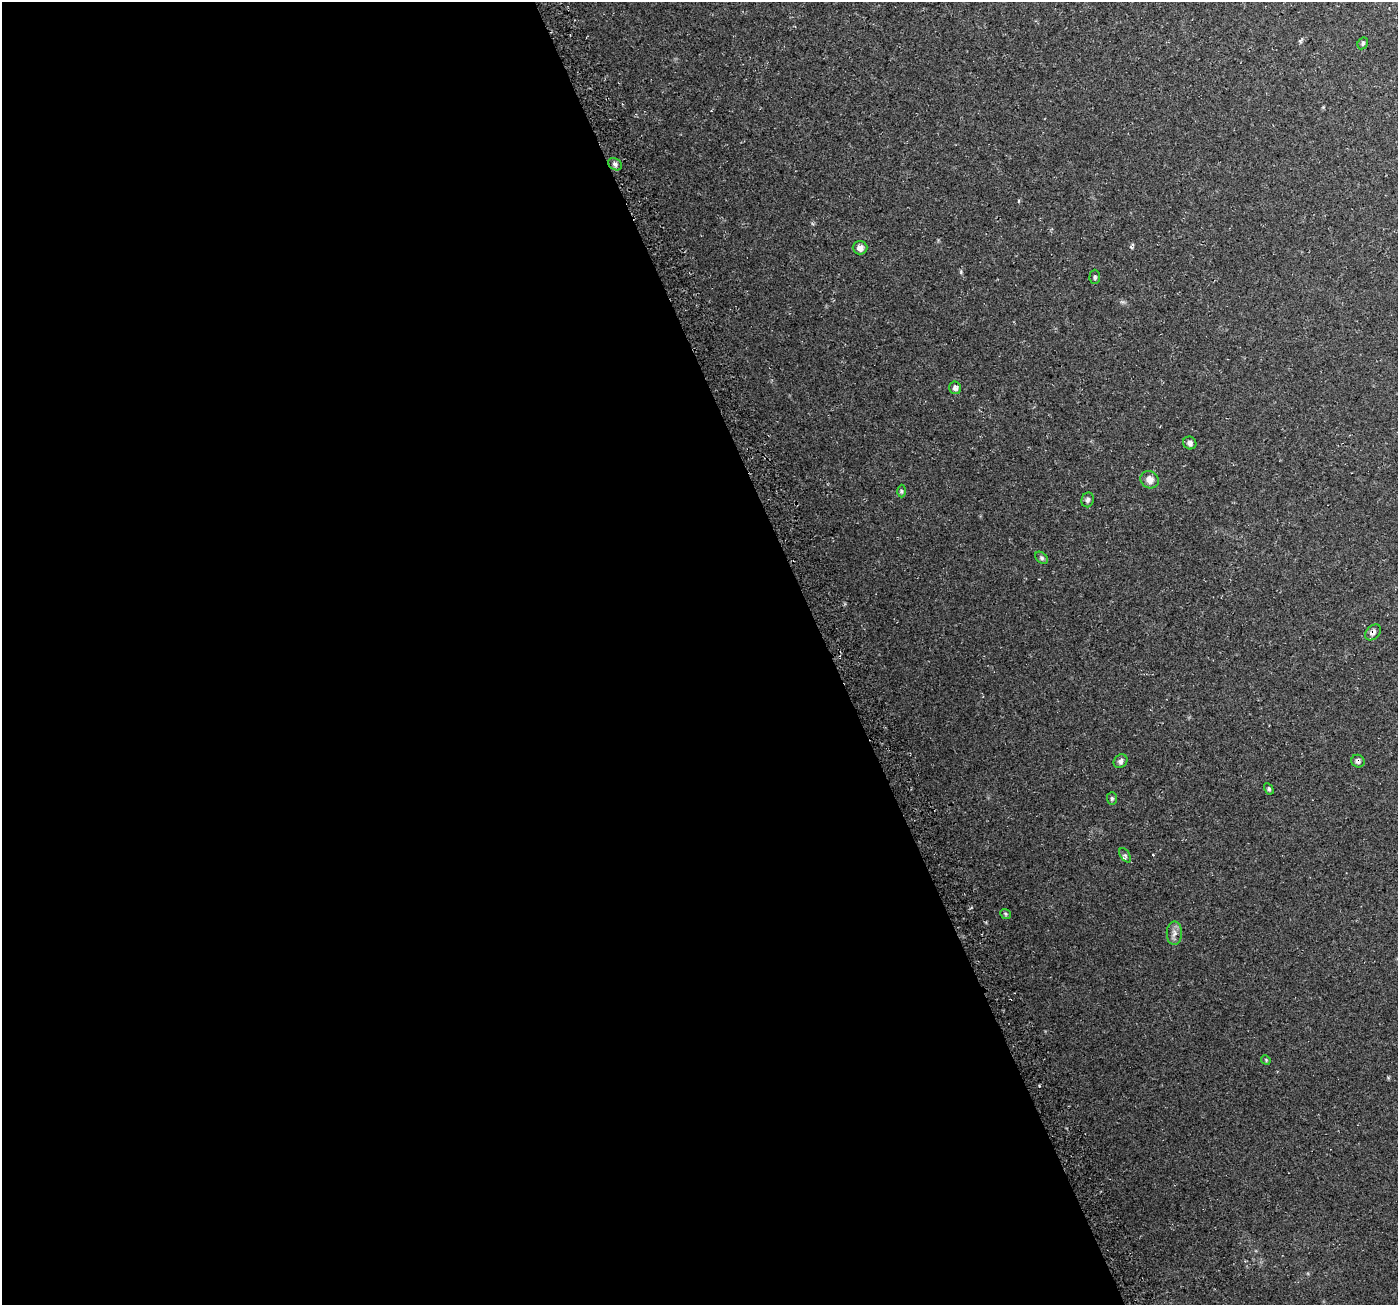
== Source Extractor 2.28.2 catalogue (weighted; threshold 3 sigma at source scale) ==
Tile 9 of 4 x 4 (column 1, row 3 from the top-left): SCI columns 32-1427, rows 1402-2704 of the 5650 x 5462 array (HDU 1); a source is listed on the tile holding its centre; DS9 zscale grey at full resolution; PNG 1400 x 1307 px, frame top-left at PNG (2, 2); each listed source drawn as its Kron ellipse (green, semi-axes under 4 px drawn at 4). Shown black and unused: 59% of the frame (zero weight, under 3 of 4 exposures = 3% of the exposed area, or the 3 px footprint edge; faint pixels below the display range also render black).
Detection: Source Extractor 2.28.2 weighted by HDU 2 'WHT'; one run over the whole footprint, this tile lists its part. Background 0.0496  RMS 0.0043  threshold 0.0195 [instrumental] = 3 sigma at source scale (4.5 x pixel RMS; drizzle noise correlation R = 1.50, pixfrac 1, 0.0396/0.0396 arcsec/px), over >= 5 px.
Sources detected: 19; all 19 listed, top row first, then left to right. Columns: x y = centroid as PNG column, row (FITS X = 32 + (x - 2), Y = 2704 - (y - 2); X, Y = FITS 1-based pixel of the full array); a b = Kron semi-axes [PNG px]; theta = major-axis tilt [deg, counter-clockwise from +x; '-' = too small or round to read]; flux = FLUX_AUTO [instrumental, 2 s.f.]
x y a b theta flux
1363 43 6 5 - 0.73
615 164 7 5 -29 1.3
860 248 7 6 - 2.3
1095 277 7 5 89 0.87
955 388 6 6 - 1.4
1190 443 7 6 - 1.4
1150 480 9 8 - 3.2
901 491 6 4 -89 0.6
1088 500 7 6 - 1.2
1041 558 7 5 -42 0.84
1373 632 9 6 46 1.8
1121 761 7 6 - 1.5
1358 761 7 6 - 1.3
1269 789 6 4 -61 0.68
1112 798 6 5 - 0.71
1125 855 8 4 -57 0.95
1005 914 6 4 -38 0.6
1174 933 12 7 89 2.2
1266 1060 5 4 - 0.43
Overlapping masked pixels (flux is a lower limit): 2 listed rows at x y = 1373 632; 1358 761